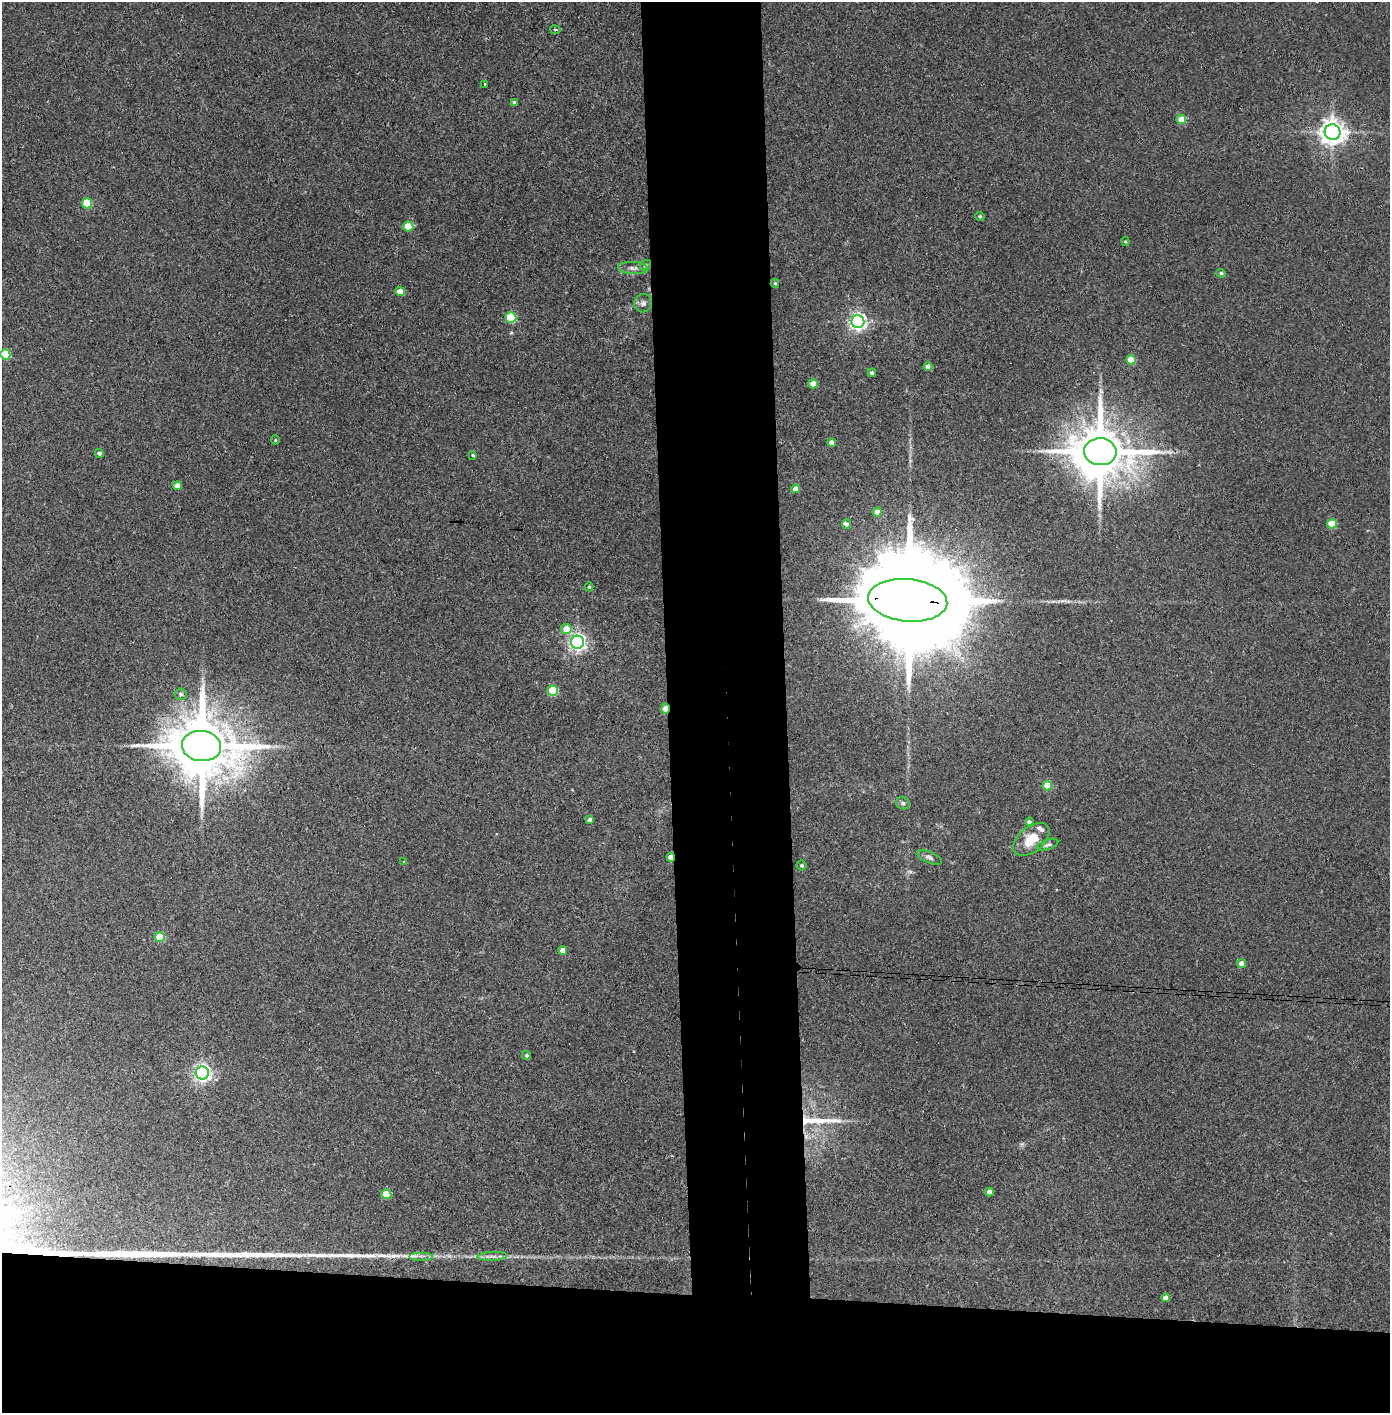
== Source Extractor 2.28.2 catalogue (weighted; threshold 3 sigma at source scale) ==
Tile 8 of 3 x 3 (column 2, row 3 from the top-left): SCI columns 1468-2855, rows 5-1415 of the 4321 x 4242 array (HDU 1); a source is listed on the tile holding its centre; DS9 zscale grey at full resolution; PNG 1392 x 1415 px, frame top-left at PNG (2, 2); each listed source drawn as its Kron ellipse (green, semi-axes under 4 px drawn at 4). Shown black and unused: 16% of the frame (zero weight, under 3 of 4 exposures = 6% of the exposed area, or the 3 px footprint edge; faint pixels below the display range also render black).
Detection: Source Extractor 2.28.2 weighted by HDU 2 'WHT'; one run over the whole footprint, this tile lists its part. Background 0.0881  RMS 0.0057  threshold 0.0255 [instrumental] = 3 sigma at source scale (4.5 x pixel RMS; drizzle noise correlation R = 1.50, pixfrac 1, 0.05/0.05 arcsec/px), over >= 5 px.
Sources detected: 64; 1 too faint to see at this stretch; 1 long thin detection or spike segment (spike, bleed or trail) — neither listed nor drawn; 2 inside a brighter listed object's ellipse — not listed separately; the other 60 listed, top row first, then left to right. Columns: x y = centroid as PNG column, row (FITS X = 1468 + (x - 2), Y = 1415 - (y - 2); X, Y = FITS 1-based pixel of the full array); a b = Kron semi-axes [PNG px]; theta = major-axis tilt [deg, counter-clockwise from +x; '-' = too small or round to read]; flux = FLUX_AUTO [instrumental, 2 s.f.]
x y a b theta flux
555 30 5 2 - 0.62
485 84 3 3 - 0.89
514 103 4 3 - 1.1
1181 119 5 4 - 12
1332 132 8 7 - 560
87 203 5 5 - 24
980 216 4 4 - 0.79
408 226 5 5 - 13
1125 242 4 3 - 0.59
645 265 6 4 35 0.76
633 268 15 6 -4 2.8
1221 273 5 4 - 1.2
775 283 4 4 - 0.73
400 292 5 4 - 6.7
643 303 9 9 - 2.3
511 318 5 5 - 35
858 322 6 6 - 220
5 354 5 5 - 24
1131 360 5 4 - 12
928 367 4 4 - 3.9
872 373 4 4 - 1.3
813 384 4 4 - 9.2
275 440 5 4 - 0.64
832 443 4 4 - 3.7
1100 452 16 13 -6 4000
99 453 4 4 - 1.7
473 455 3 3 - 0.65
177 486 4 4 - 4.7
795 489 4 4 - 3.8
877 512 4 4 - 4.2
846 524 5 4 - 1.3
1332 524 5 4 - 17
589 587 4 4 - 0.74
908 600 39 21 -5 22000
566 629 5 5 - 8.9
577 642 6 6 - 220
553 691 5 5 - 30
181 694 6 6 - 1.4
665 709 5 3 - 13
201 746 20 15 -6 5500
1047 786 5 4 - 11
903 803 7 6 - 1.4
590 820 4 4 - 2.6
1029 822 4 4 - 1.3
1031 839 21 12 39 13
1048 845 11 5 19 1.6
671 857 4 4 - 7.5
929 857 13 5 -23 1.9
404 862 4 4 - 0.52
801 865 5 5 - 0.87
160 937 5 4 - 19
563 950 4 4 - 3.8
1241 964 4 4 - 4.5
526 1055 5 4 - 1
202 1073 6 6 - 190
989 1192 4 4 - 3.2
386 1194 5 4 - 13
421 1256 12 2 0 1.5
492 1256 15 4 2 2.5
1165 1298 4 4 - 3
Overlapping masked pixels (flux is a lower limit): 5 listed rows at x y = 1100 452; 908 600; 665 709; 201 746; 671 857
Isophote crosses this tile's border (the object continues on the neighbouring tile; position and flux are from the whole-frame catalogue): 1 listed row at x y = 5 354